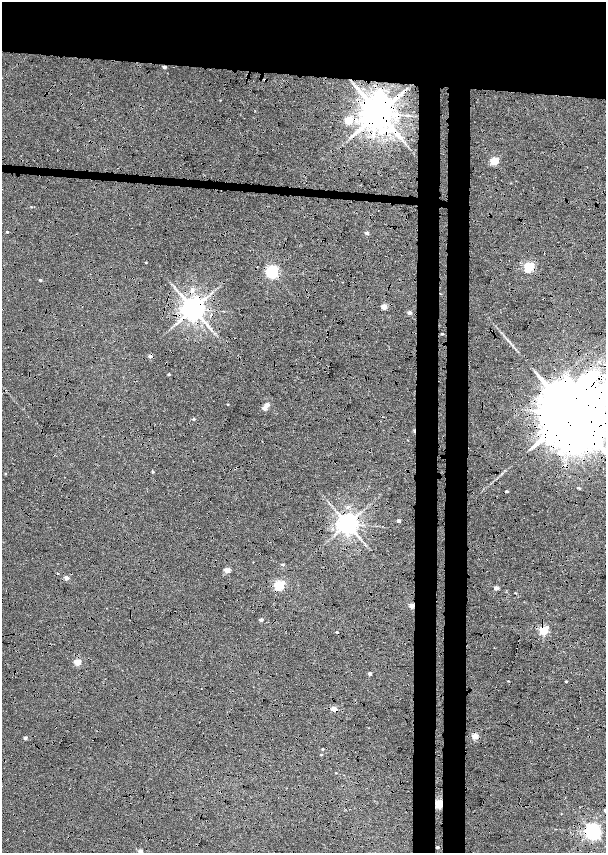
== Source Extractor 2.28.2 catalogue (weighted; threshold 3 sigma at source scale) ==
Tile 2 of 4 x 4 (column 2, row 1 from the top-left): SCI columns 1658-2864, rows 5123-6824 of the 5779 x 6834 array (HDU 1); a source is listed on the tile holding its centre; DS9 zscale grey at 2 x 2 block average (1 PNG px = mean of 2 x 2 image px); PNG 608 x 855 px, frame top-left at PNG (2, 2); no overlay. Shown black and unused: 22% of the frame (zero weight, under 6 of 12 exposures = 9% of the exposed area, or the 3 px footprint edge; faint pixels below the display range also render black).
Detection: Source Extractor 2.28.2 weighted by HDU 2 'WHT'; one run over the whole footprint, this tile lists its part. Background 0.0309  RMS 0.0029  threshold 0.012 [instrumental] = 3 sigma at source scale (4.09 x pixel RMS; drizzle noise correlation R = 1.36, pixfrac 0.8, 0.0396/0.0396 arcsec/px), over >= 5 px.
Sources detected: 58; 5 cosmic-ray / hot-pixel residue — not listed; the other 53 listed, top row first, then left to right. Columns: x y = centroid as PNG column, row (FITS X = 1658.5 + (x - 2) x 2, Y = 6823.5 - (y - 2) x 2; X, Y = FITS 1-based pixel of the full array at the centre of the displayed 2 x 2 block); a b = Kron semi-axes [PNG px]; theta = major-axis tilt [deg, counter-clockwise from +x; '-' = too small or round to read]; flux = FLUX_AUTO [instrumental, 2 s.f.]
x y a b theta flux
220 100 2 2 - 0.31
379 113 7 7 - 2000
348 120 3 3 - 21
494 161 3 3 - 35
31 207 2 2 - 0.39
7 232 2 2 - 0.63
367 233 2 2 - 3.5
146 262 2 2 - 0.51
529 267 3 3 - 69
272 272 4 4 - 150
40 280 2 2 - 1.2
192 289 5 4 - 1.4
384 307 3 2 - 11
193 309 5 5 - 890
409 313 2 2 - 3.8
442 334 3 2 - 0.69
150 356 3 2 - 3.4
169 374 3 2 - 0.98
228 404 2 2 - 0.46
267 405 2 2 - 5.6
264 408 3 2 - 5.9
571 414 19 14 -7 13000
193 419 3 3 - 1
415 431 3 2 - 2.8
559 452 3 3 - 4.4
153 472 3 2 - 0.78
5 474 2 2 - 0.48
578 488 3 2 - 1.1
506 491 3 2 - 1.2
399 521 2 2 - 2.5
347 524 5 5 - 660
253 562 3 2 - 0.24
283 564 3 2 - 1
227 570 3 2 - 13
66 578 2 2 - 6
279 585 3 3 - 65
496 588 2 2 - 6.5
515 593 3 2 - 0.39
411 606 3 2 - 9.6
261 620 2 2 - 2.7
544 630 3 3 - 50
77 662 3 3 - 19
370 674 2 2 - 2.6
566 681 2 2 - 0.85
334 709 3 2 - 10
475 736 3 2 - 16
25 738 2 2 - 2.5
322 749 2 2 - 0.67
321 754 2 2 - 0.58
336 773 2 2 - 0.34
439 804 3 3 - 53
593 832 4 4 - 280
140 851 3 2 - 4
Overlapping masked pixels (flux is a lower limit): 12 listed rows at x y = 379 113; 529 267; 193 309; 150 356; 571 414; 415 431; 347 524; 411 606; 544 630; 334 709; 439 804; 593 832
Isophote crosses this tile's border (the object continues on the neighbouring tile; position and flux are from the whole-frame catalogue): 2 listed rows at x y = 571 414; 140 851
Diffuse or blended objects may show on this block-average render without a row.